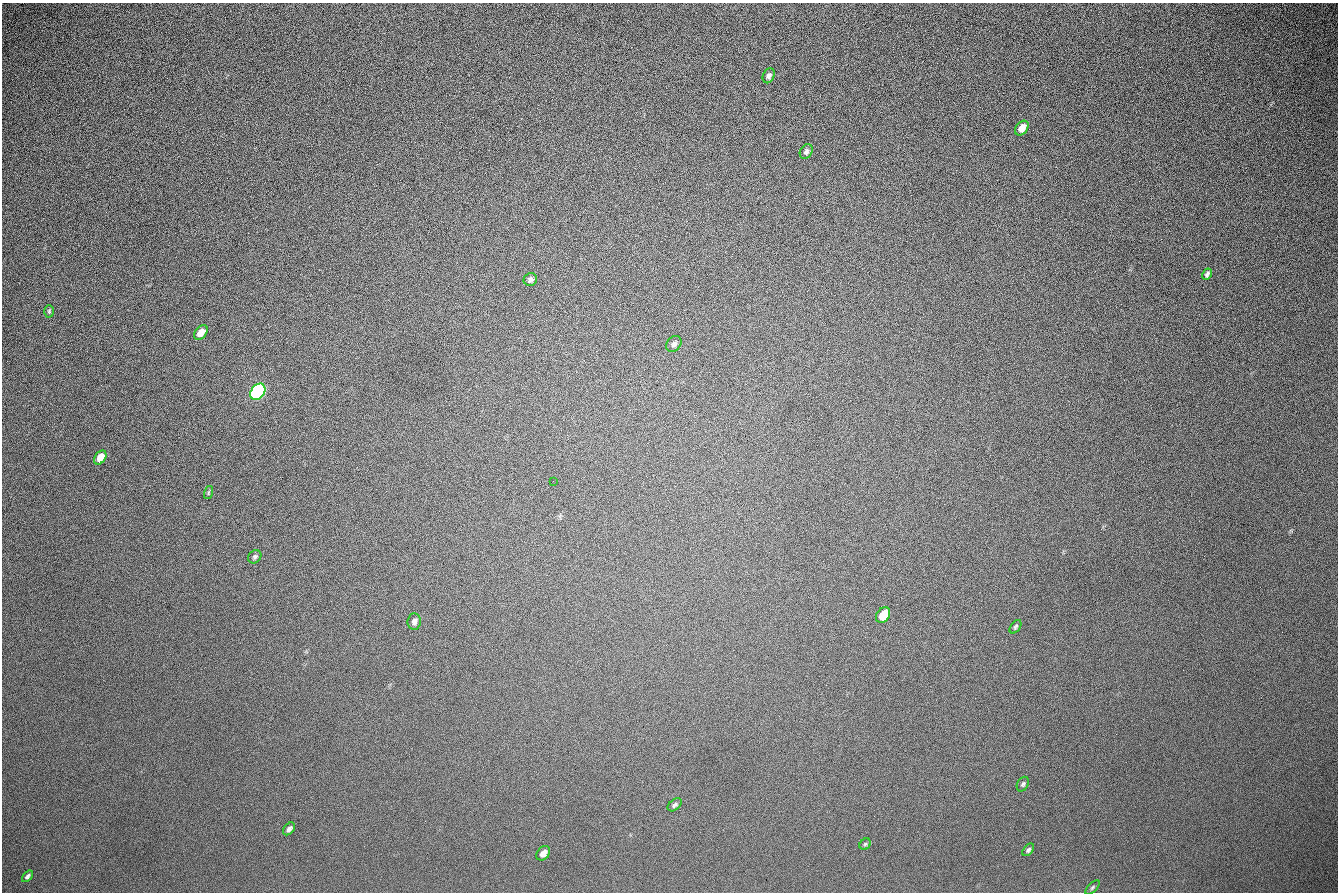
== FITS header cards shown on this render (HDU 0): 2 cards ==
NAXIS1  =                 1336 / length of data axis 1
NAXIS2  =                  890 / length of data axis 2

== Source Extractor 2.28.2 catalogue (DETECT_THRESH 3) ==
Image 1336 x 890 px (HDU 0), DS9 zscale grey, 1 PNG px = 1 image px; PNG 1340 x 894 px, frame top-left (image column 1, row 890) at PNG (2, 3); each listed source drawn as its Kron ellipse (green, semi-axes under 4 px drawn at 4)
Background 263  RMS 23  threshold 67.6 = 3 sigma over >= 5 px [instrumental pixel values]
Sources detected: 24; all 24 listed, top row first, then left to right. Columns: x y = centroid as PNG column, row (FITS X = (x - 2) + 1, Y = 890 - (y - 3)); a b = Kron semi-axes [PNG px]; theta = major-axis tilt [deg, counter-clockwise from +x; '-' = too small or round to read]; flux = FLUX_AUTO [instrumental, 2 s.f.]
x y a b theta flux
769 76 8 5 65 4600
1022 128 8 6 53 15000
806 152 8 6 56 4500
1207 274 6 4 61 3700
530 279 7 6 - 4100
49 311 6 5 - 2400
201 333 8 5 50 16000
674 344 9 6 52 4400
258 392 9 6 52 670000
100 458 8 5 56 18000
553 481 2 2 - 620
208 493 7 3 71 1700
255 557 7 6 - 3000
883 615 8 6 55 39000
414 621 8 6 85 5900
1015 627 8 4 55 2700
1023 784 8 5 61 3300
675 805 8 5 39 3600
289 829 7 5 49 4900
865 844 6 5 - 2500
1028 850 7 4 51 3300
543 853 8 6 48 9600
27 876 7 4 47 3700
1092 887 9 4 45 2300